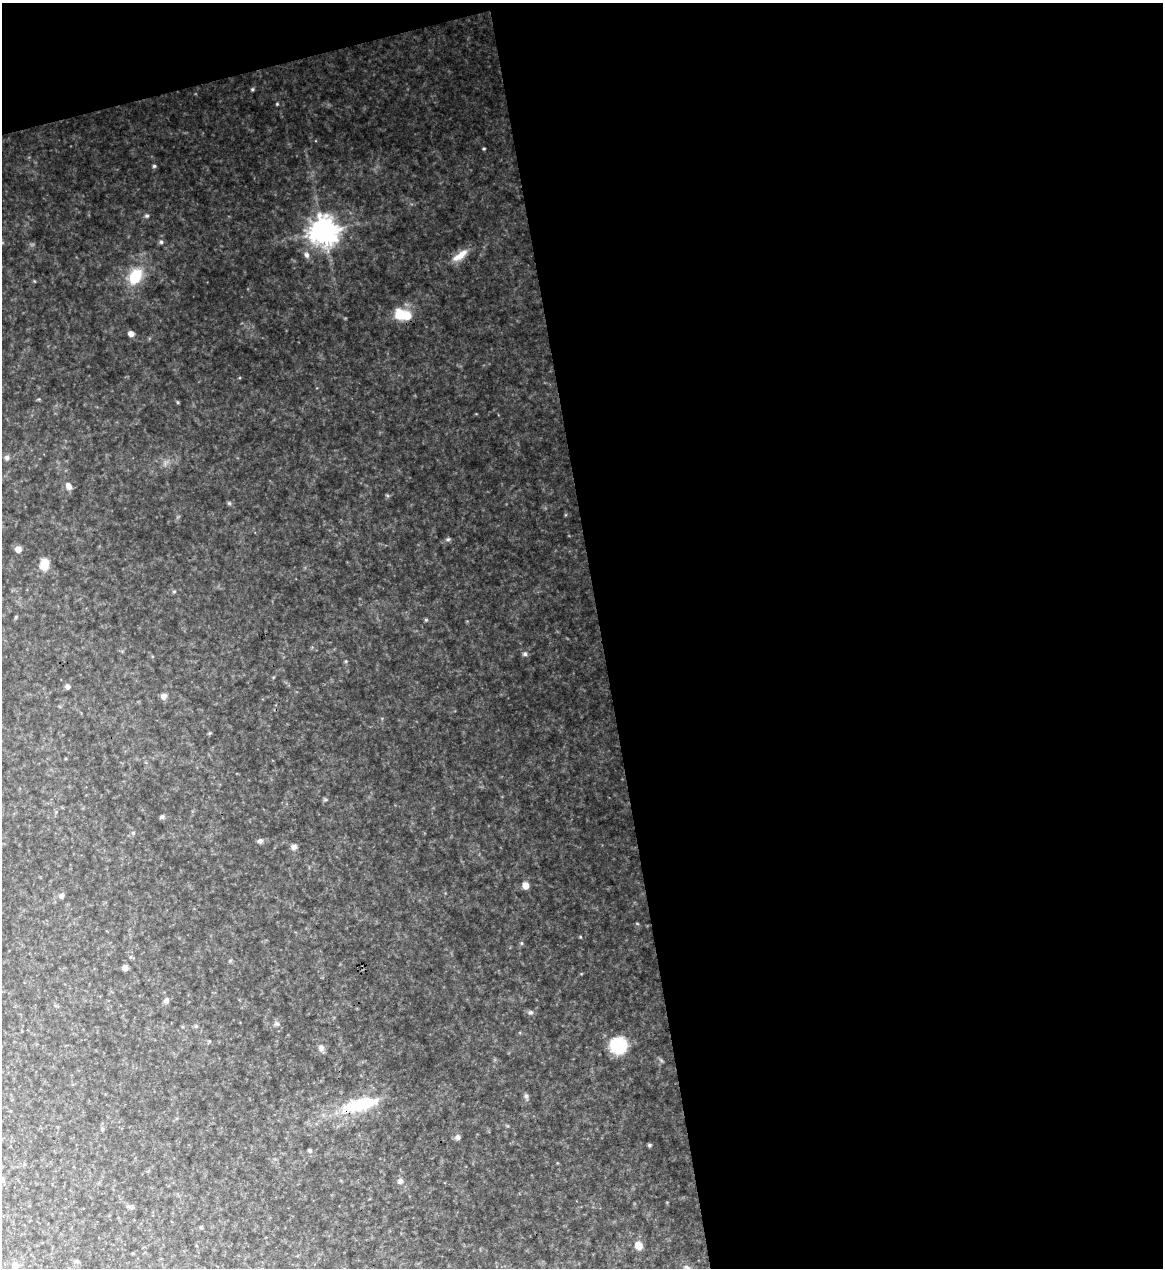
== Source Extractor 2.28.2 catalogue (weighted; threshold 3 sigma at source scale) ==
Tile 4 of 4 x 4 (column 4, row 1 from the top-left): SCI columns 3623-4783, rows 3797-5062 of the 5043 x 5063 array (HDU 1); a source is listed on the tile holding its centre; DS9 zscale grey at full resolution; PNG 1165 x 1270 px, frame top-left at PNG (2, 3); no overlay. Shown black and unused: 51% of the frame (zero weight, under 3 of 4 exposures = <1% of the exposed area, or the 3 px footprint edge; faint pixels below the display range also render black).
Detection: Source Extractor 2.28.2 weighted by HDU 2 'WHT'; one run over the whole footprint, this tile lists its part. Background 0.328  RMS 0.017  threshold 0.0767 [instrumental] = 3 sigma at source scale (4.5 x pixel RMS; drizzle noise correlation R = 1.50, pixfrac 1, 0.05/0.05 arcsec/px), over >= 5 px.
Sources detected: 35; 1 inside a brighter object's white glare — not listed; the other 34 listed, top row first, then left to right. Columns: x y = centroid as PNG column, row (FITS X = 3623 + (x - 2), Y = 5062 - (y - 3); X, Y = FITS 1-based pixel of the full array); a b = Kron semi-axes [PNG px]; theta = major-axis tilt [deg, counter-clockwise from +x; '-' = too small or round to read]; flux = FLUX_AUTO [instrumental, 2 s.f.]
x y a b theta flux
154 166 5 4 - 2
147 216 6 4 0 2.3
324 232 8 8 - 1900
161 242 6 4 -45 2.4
307 255 8 6 -58 4.9
460 255 24 8 36 16
135 276 18 13 61 43
399 315 12 10 -75 25
131 334 6 6 - 7
7 457 7 6 - 3.6
68 486 9 7 -52 6.7
448 539 6 4 19 2.3
18 549 7 7 - 7.4
44 564 13 10 76 16
525 654 6 5 - 2.7
67 686 5 5 - 4.5
164 696 7 7 - 6.2
162 817 5 5 - 2.7
260 841 7 5 24 4.3
293 847 7 6 - 4.6
525 886 7 6 - 8.4
61 896 6 6 - 4.6
125 967 5 5 - 6.7
166 1000 7 5 74 3.9
530 1012 6 5 - 2.7
277 1024 6 4 -2 2.7
618 1046 10 10 - 120
321 1048 8 6 -82 5.1
361 1104 48 14 15 74
458 1137 7 6 - 4.2
310 1150 6 4 -89 2.1
400 1181 7 6 - 4
639 1246 8 7 - 14
15 1266 7 7 - 5.4
Unlisted compact peaks at least as high as the median listed source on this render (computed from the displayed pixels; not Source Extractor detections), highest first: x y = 252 89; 277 104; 649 1145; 484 148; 426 620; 526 1096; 178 402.